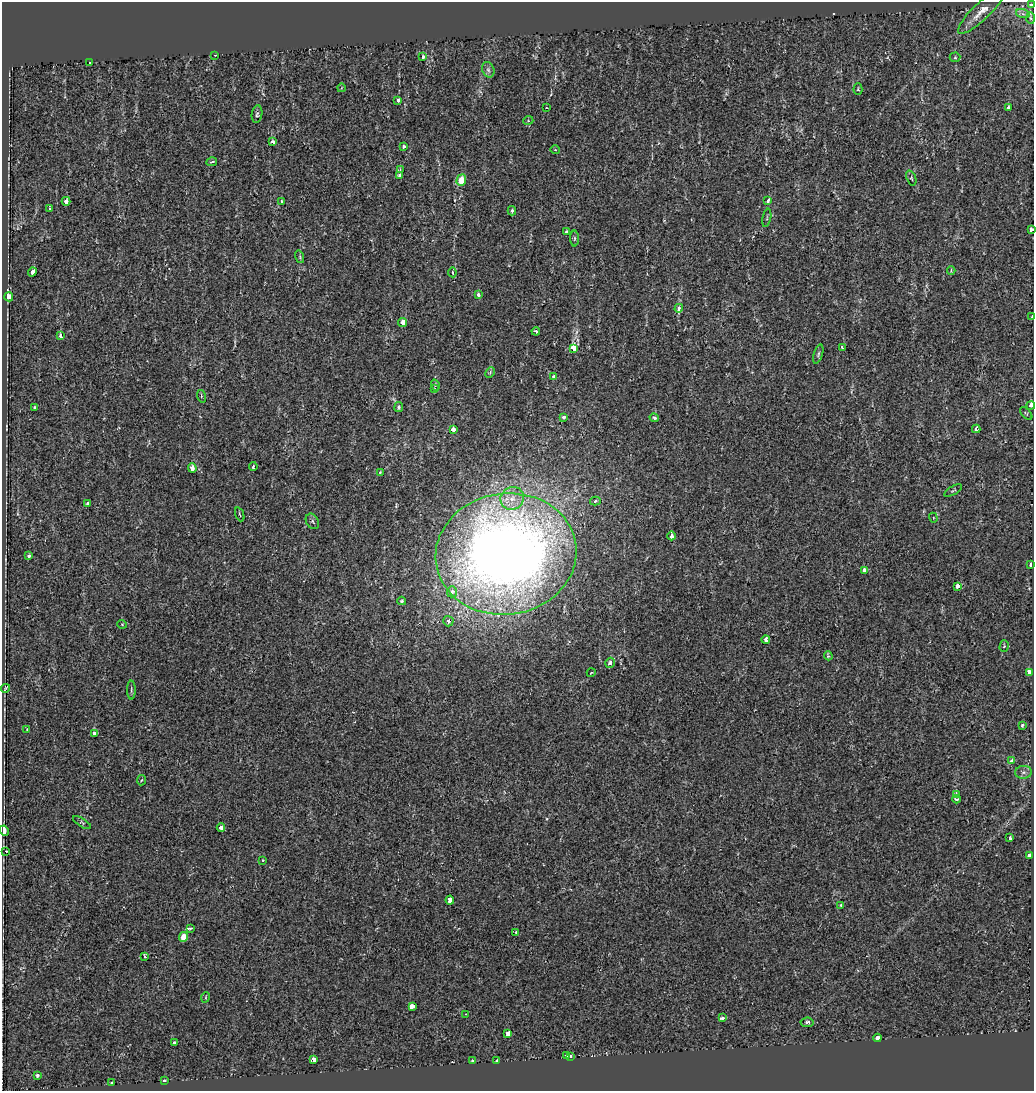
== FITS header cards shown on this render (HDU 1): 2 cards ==
NAXIS1  =                 1032
NAXIS2  =                 1089

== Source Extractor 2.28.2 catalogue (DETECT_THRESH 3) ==
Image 1032 x 1089 px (HDU 1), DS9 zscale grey, 1 PNG px = 1 image px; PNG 1036 x 1093 px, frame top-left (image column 1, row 1089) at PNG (2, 2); each listed source drawn as its Kron ellipse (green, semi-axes under 4 px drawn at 4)
Background -6.06e-04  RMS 0.0051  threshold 0.0154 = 3 sigma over >= 5 px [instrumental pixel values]
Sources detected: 125; all 125 listed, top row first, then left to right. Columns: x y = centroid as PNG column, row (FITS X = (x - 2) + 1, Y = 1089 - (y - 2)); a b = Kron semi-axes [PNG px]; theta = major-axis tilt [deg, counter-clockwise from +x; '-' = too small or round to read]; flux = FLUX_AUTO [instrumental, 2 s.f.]
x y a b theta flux
1031 4 3 3 - 1.1
981 11 31 8 43 4.3
1023 14 7 4 -18 0.71
1030 18 6 4 -86 0.52
215 55 3 3 - 0.32
423 57 3 3 - 2
955 57 5 5 - 0.4
90 62 3 3 - 45
488 70 8 6 -68 0.95
341 88 4 2 - 0.21
858 89 6 4 87 0.45
398 100 4 3 - 0.87
546 108 3 2 - 0.33
1009 108 4 3 - 1.6
257 114 9 5 82 0.74
528 121 5 3 - 0.32
273 142 3 3 - 3.6
404 146 4 4 - 0.51
555 150 4 4 - 0.35
212 162 5 3 - 0.57
400 170 4 3 - 0.38
400 176 4 3 - 1.5
911 178 8 4 -69 0.61
461 180 6 5 - 7.7
66 201 4 4 - 2.1
282 201 3 3 - 0.4
768 201 3 3 - 2.3
49 208 3 3 - 0.63
512 211 4 3 - 0.61
767 218 9 3 79 0.41
1032 230 4 3 - 30
567 232 4 3 - 0.78
575 238 8 4 89 0.51
300 257 6 4 -73 0.45
951 270 4 3 - 0.36
32 272 5 4 - 3.1
452 272 5 3 - 0.41
478 295 4 3 - 1.4
9 297 5 4 - 15
679 308 4 3 - 9.4
1032 317 3 2 - 0.47
402 322 5 4 - 3.7
536 331 4 3 - 0.75
61 336 4 3 - 3.4
842 348 4 3 - 0.63
574 349 4 3 - 90
818 354 10 4 73 0.71
490 373 5 3 - 0.47
554 376 4 3 - 0.8
435 385 5 3 - 0.4
435 389 4 2 - 0.22
201 396 6 4 -73 0.44
1031 405 4 3 - 17
35 407 3 3 - 0.43
399 407 5 4 - 0.88
1026 413 8 3 -48 0.44
564 417 4 4 - 1.2
654 418 5 4 - 0.78
453 429 4 3 - 3.5
976 429 4 3 - 3.2
253 467 4 3 - 0.55
192 468 5 3 - 3.2
380 472 3 3 - 0.35
953 491 10 3 29 0.48
512 498 12 11 - 4.3
595 501 5 3 - 1.1
88 504 3 3 - 2.8
240 514 7 2 -68 0.33
933 518 5 4 - 0.44
312 521 8 6 -58 0.81
672 536 4 3 - 3.4
506 554 71 60 8 460
29 556 3 3 - 1.8
1031 565 4 3 - 4.9
864 570 4 4 - 2.1
957 586 4 3 - 2
452 592 5 5 - 2.1
402 601 4 4 - 0.54
448 621 5 5 - 1.5
122 624 5 3 - 0.24
766 640 4 3 - 2
1004 646 6 4 74 0.44
828 656 4 3 - 0.79
610 663 5 4 - 1.3
1030 672 4 4 - 4.6
591 673 4 3 - 0.27
5 688 4 2 - 0.41
131 690 9 4 -90 0.71
1022 725 3 3 - 0.6
27 729 4 2 - 0.21
94 733 4 3 - 1.2
1012 761 4 3 - 2.2
1023 772 8 6 2 1.2
141 780 5 3 - 0.33
956 794 3 3 - 1.3
957 799 4 3 - 0.62
82 823 10 4 -32 0.56
221 828 4 3 - 2
4 831 5 3 - 12
1010 838 3 3 - 1.2
5 851 3 2 - 2.2
1030 856 4 3 - 20
263 860 3 3 - 0.27
450 900 4 3 - 21
841 905 3 3 - 0.43
190 928 3 3 - 4.4
516 932 3 3 - 0.35
184 937 5 4 - 3.8
145 956 3 3 - 1.6
206 997 5 3 - 0.3
412 1006 4 4 - 7.6
466 1014 2 2 - 0.18
722 1018 3 3 - 1.3
807 1022 6 4 6 0.92
508 1034 4 3 - 6
877 1038 4 3 - 9.1
174 1043 4 3 - 3.4
566 1056 3 3 - 1.4
571 1056 4 3 - 10
314 1060 4 3 - 19
473 1060 3 3 - 1.8
497 1061 3 3 - 3.4
37 1075 3 3 - 2.1
164 1081 3 3 - 1.3
111 1083 3 3 - 4.2
At the frame edge (FLAGS 8, measured only in part): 5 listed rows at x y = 1031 4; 1032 230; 1032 317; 1031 405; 4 831